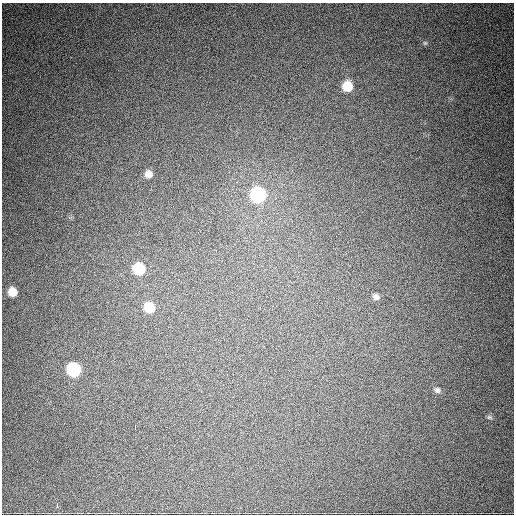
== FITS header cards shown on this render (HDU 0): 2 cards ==
NAXIS1  =                  512
NAXIS2  =                  512

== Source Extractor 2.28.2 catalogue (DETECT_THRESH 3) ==
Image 512 x 512 px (HDU 0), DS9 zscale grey, 1 PNG px = 1 image px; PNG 516 x 516 px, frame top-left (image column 1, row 512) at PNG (2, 3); no overlay
Background 1070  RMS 27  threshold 80.3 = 3 sigma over >= 5 px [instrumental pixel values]
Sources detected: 13; all 13 listed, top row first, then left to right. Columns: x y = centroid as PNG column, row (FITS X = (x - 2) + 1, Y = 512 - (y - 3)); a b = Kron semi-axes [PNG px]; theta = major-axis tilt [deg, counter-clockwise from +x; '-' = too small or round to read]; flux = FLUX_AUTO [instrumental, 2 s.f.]
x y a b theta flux
425 43 6 4 -42 2600
347 86 9 8 - 47000
148 174 8 7 - 14000
258 194 9 8 - 320000
139 269 8 8 - 87000
12 292 8 7 - 27000
376 297 7 6 - 7400
149 307 8 7 - 51000
74 369 8 8 - 180000
437 390 8 7 - 6100
489 417 8 6 1 3900
135 426 4 2 - 11000
57 505 4 2 - 6000